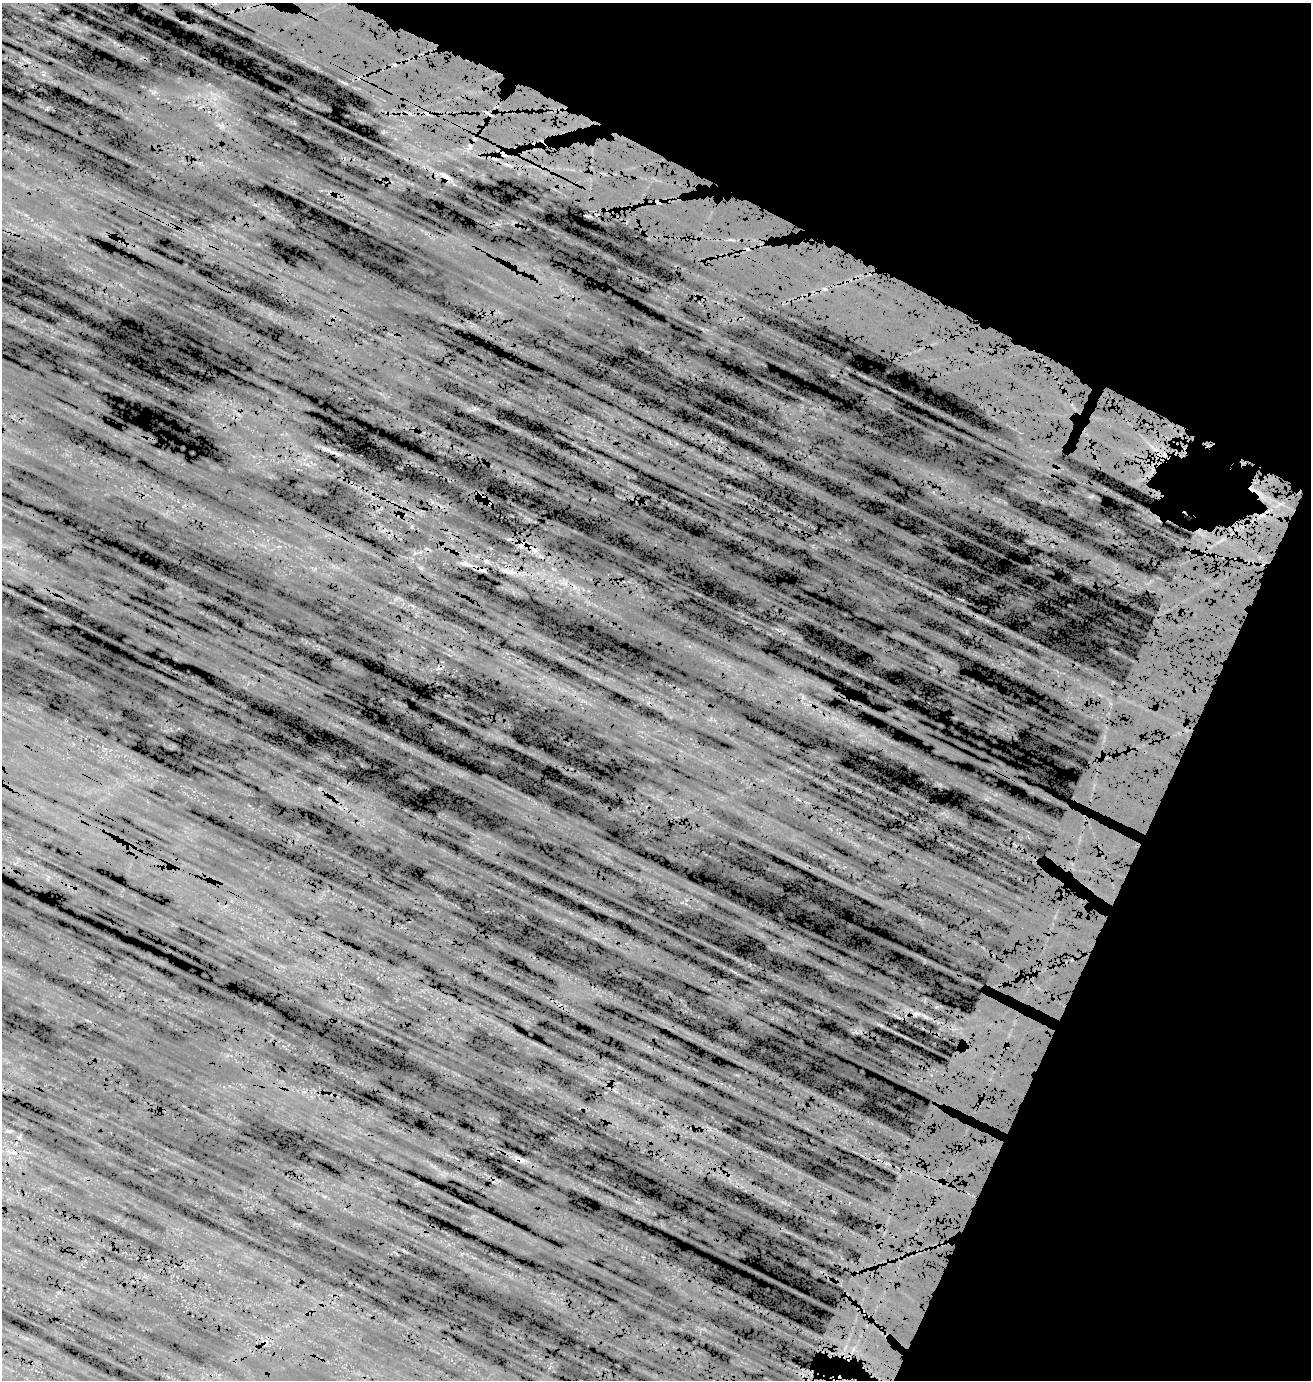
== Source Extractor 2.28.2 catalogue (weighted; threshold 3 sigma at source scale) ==
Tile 8 of 4 x 4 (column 4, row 2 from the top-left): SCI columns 4421-5729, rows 3003-4380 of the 5976 x 5957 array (HDU 1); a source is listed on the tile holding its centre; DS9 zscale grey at full resolution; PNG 1313 x 1382 px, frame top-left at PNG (2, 3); no overlay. Shown black and unused: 28% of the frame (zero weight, under 3 of 5 exposures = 18% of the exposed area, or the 3 px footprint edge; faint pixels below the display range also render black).
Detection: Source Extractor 2.28.2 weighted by HDU 2 'WHT'; one run over the whole footprint, this tile lists its part. Background 0.104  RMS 0.082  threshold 0.37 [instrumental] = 3 sigma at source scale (4.5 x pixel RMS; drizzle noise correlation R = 1.50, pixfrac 1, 0.05/0.05 arcsec/px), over >= 5 px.
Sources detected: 8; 4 cosmic-ray / hot-pixel residue — not listed; the other 4 listed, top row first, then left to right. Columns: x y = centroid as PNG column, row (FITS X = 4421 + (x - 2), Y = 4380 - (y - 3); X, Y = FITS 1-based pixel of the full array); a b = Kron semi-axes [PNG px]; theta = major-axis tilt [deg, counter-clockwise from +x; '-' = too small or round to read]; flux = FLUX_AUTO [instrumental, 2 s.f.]
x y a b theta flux
470 147 7 4 71 18
446 178 9 7 -78 36
464 563 7 5 -19 24
505 571 14 5 -19 36
Overlapping masked pixels (flux is a lower limit): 1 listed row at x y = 446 178